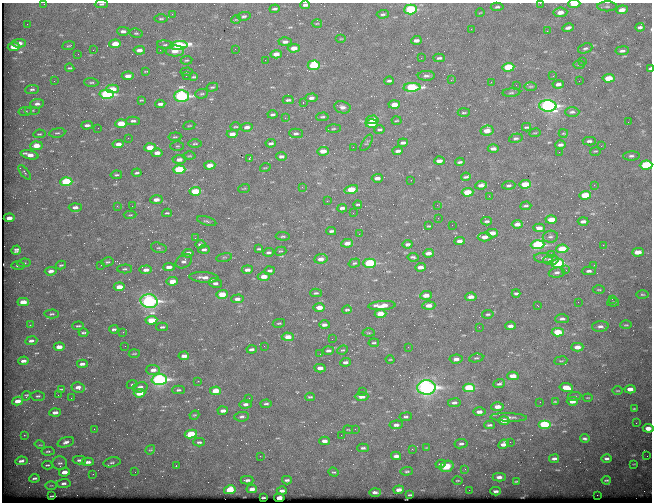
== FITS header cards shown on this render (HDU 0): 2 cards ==
NAXIS1  =                  650 / Width of table row in bytes
NAXIS2  =                  500 / Number of rows in table

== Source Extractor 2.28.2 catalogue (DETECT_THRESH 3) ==
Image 650 x 500 px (HDU 0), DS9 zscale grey, 1 PNG px = 1 image px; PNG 654 x 504 px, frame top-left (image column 1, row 500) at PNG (2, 3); each listed source drawn as its Kron ellipse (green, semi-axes under 4 px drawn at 4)
Background 658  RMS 3.5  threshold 10.4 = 3 sigma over >= 5 px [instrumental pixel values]
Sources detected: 413; all 413 listed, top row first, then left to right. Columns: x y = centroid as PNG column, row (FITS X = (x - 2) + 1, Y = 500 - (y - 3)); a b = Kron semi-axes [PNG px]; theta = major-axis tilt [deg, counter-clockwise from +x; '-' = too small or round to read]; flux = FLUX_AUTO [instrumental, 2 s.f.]
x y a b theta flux
540 3 3 2 - 450
44 4 2 2 - 92
101 4 6 4 3 400
574 4 6 3 3 2800
305 5 5 3 - 620
607 6 10 5 0 560
497 7 6 4 3 450
275 9 5 3 - 420
411 9 6 5 - 21000
622 10 6 4 6 1600
560 12 7 5 7 1800
480 13 4 2 - 160
172 14 2 2 - 580
383 14 6 3 3 380
244 16 6 4 13 410
161 19 7 2 0 270
236 20 5 3 - 200
317 23 5 3 - 210
27 24 2 2 - 140
640 27 4 3 - 500
568 28 6 3 15 700
471 29 3 3 - 230
123 31 6 4 -1 730
547 31 3 2 - 200
136 33 7 4 -8 360
341 39 5 3 - 220
416 40 5 3 - 920
285 42 6 4 2 830
19 43 7 4 3 1300
115 44 6 4 4 4200
165 45 8 4 -5 510
68 46 6 4 7 300
179 46 8 4 6 29000
14 47 6 4 4 4000
294 48 6 4 5 2000
585 48 7 4 20 480
235 49 2 2 - 86
93 50 2 2 - 590
139 50 6 4 6 1100
160 50 2 2 - 730
175 51 9 5 1 2000
622 51 7 4 7 660
78 54 2 2 - 110
276 54 5 4 - 1700
421 58 2 2 - 110
439 58 5 3 - 450
187 60 6 3 7 280
265 60 2 2 - 200
582 61 2 2 - 130
314 65 6 5 - 14000
579 65 5 3 - 210
508 67 6 4 4 8900
70 68 4 3 - 280
650 69 4 3 - 790
146 71 4 2 - 200
187 72 6 2 5 180
128 76 6 4 5 1400
186 76 2 2 - 220
426 76 8 5 0 660
553 76 3 2 - 200
194 77 4 2 - 270
609 78 6 4 5 3800
451 80 2 2 - 960
54 81 2 2 - 130
389 81 4 3 - 460
579 81 2 2 - 170
91 82 7 3 -3 330
491 82 3 3 - 130
558 84 5 3 - 760
516 85 2 2 - 330
531 86 6 3 0 250
212 87 6 3 14 310
412 87 8 4 3 17000
32 89 7 4 7 470
112 89 6 4 0 3100
511 93 9 3 5 360
107 94 7 4 1 27000
202 94 6 4 4 360
181 96 7 5 1 40000
311 98 6 4 5 860
141 100 3 2 - 210
288 100 5 3 - 500
303 103 3 2 - 600
37 104 7 4 5 790
160 104 5 3 - 700
394 104 6 4 4 2400
548 106 8 6 -3 59000
342 107 8 6 -11 1000
32 110 8 3 0 340
25 111 7 3 9 280
464 112 6 2 4 250
572 112 7 4 2 530
272 114 5 3 - 460
322 117 6 3 3 340
285 118 3 2 - 400
372 120 6 4 3 4700
133 121 7 3 1 630
396 121 5 2 - 220
628 122 2 2 - 310
121 123 6 4 3 4100
372 123 6 4 4 4700
87 125 6 3 1 710
189 125 6 3 9 220
236 127 5 3 - 260
247 127 6 4 8 900
526 127 4 2 - 330
98 128 2 2 - 140
333 129 7 3 2 310
380 130 5 3 - 360
487 131 7 5 9 2000
57 133 8 5 8 460
296 133 7 4 -1 510
535 133 5 3 - 200
563 133 5 3 - 240
39 134 6 4 8 270
232 134 5 4 - 1800
175 137 6 3 7 250
128 138 2 2 - 100
516 138 7 4 14 460
589 141 7 3 -2 570
271 143 5 3 - 550
367 143 9 4 58 360
403 143 5 3 - 660
118 144 6 3 5 1300
195 144 7 2 1 300
560 145 5 3 - 710
36 146 6 4 4 2800
177 146 6 5 - 370
601 146 3 2 - 140
150 147 5 4 - 3800
353 147 2 2 - 290
493 149 5 3 - 810
323 151 6 4 5 2300
398 151 5 3 - 700
595 151 5 3 - 230
559 152 2 2 - 500
157 153 5 3 - 1300
29 155 9 4 -14 1900
189 156 6 3 1 240
281 156 5 3 - 690
631 156 8 4 3 630
249 159 3 2 - 4100
179 160 7 4 3 1400
439 161 5 3 - 1100
460 162 5 3 - 410
210 165 5 3 - 2500
646 165 6 4 3 17000
265 168 5 3 - 190
179 169 6 4 2 14000
25 173 8 3 -51 320
137 173 5 3 - 410
116 175 6 3 9 380
466 177 5 2 - 430
377 178 5 3 - 1000
411 180 2 2 - 96
66 182 6 4 3 13000
525 184 6 4 4 5100
481 185 6 3 9 1000
509 185 6 4 6 470
594 185 4 3 - 260
302 187 3 3 - 130
244 189 6 3 20 240
351 190 7 4 13 5000
195 191 6 4 3 6500
467 192 6 4 4 4800
585 195 6 4 3 6400
489 196 2 2 - 180
156 200 6 4 3 1400
327 201 3 2 - 320
358 204 4 2 - 280
437 205 2 2 - 350
117 206 3 3 - 140
132 206 2 2 - 210
526 206 5 3 - 390
75 207 6 4 3 1000
342 208 5 3 - 680
167 213 5 3 - 260
353 213 2 2 - 240
130 215 6 3 1 260
9 218 5 3 - 1500
438 218 2 2 - 170
551 220 6 4 2 2700
207 221 10 3 -16 400
487 221 5 3 - 430
583 221 5 3 - 950
517 224 5 3 - 1100
452 225 2 2 - 150
429 226 3 2 - 190
539 228 6 4 -4 1500
331 231 5 3 - 480
492 233 5 4 - 1700
359 234 2 2 - 110
283 236 7 4 -2 390
484 237 7 4 2 1400
550 237 7 6 - 560
195 238 3 2 - 340
460 241 5 3 - 940
347 243 6 4 7 1700
200 244 5 3 - 440
408 244 5 3 - 530
538 245 7 4 4 25000
603 245 2 2 - 1100
159 248 8 5 -16 450
204 249 5 4 - 580
259 249 4 2 - 310
562 249 6 4 4 6600
16 250 5 4 - 550
280 251 6 4 16 280
268 252 5 3 - 490
638 252 6 4 2 2500
188 253 5 4 - 920
428 253 5 3 - 1200
551 254 2 2 - 1400
224 257 8 3 13 300
413 257 5 3 - 430
543 258 9 5 -4 730
321 259 7 4 6 1300
551 260 7 5 1 1200
184 261 9 6 35 720
107 262 6 4 14 400
24 263 7 4 7 330
354 263 6 4 17 360
370 263 6 4 1 20000
558 263 6 4 2 15000
61 265 5 3 - 320
101 265 3 2 - 250
594 265 3 3 - 270
18 266 7 3 0 400
169 267 6 4 4 1300
420 267 5 3 - 1300
125 269 7 4 1 400
146 270 6 4 4 1200
247 270 5 3 - 1100
566 270 3 3 - 110
51 271 6 4 6 1000
270 271 5 3 - 460
589 271 7 4 1 650
557 273 8 5 6 640
264 276 6 4 3 2100
204 277 14 5 -3 1700
172 281 6 4 10 2300
215 283 7 5 -15 890
119 287 5 3 - 2400
599 290 6 3 -1 230
316 293 6 3 3 350
516 293 4 3 - 390
222 294 5 4 - 3800
642 294 6 3 -1 270
426 295 6 4 6 1800
471 297 5 3 - 1300
237 299 6 4 3 980
612 299 2 2 - 150
149 301 8 7 - 53000
23 302 5 4 - 3100
578 302 2 2 - 88
613 302 6 4 6 260
429 305 6 4 3 1500
382 306 13 4 4 2900
538 306 3 2 - 520
319 307 6 4 0 2400
347 310 4 2 - 340
52 314 7 4 2 390
380 314 6 4 2 4700
488 314 6 3 9 370
562 319 7 4 1 640
151 320 6 4 6 4600
279 323 6 3 12 240
30 325 3 2 - 220
324 325 5 3 - 860
626 325 6 2 1 220
78 326 6 3 2 340
510 326 5 3 - 890
600 326 8 5 4 750
162 327 6 3 2 480
479 327 2 2 - 110
114 329 4 3 - 420
123 332 3 2 - 480
558 332 6 4 2 5300
83 333 5 3 - 330
369 333 6 3 -1 260
288 337 6 4 -1 2100
332 339 2 2 - 430
31 341 6 4 8 690
374 343 5 3 - 310
125 346 2 2 - 110
264 346 2 2 - 110
59 347 5 3 - 1900
408 347 2 2 - 130
577 347 6 4 2 1600
252 349 5 3 - 600
343 350 5 3 - 290
328 351 5 3 - 590
134 354 5 2 - 220
320 354 2 2 - 170
184 356 5 4 - 1100
476 358 7 4 9 380
390 359 4 3 - 200
456 359 6 4 5 1200
23 361 5 3 - 1000
561 361 6 3 7 250
345 362 5 3 - 650
82 364 5 3 - 820
320 368 5 3 - 1100
153 370 7 5 -1 1400
513 376 6 4 1 2200
159 379 8 5 2 46000
198 381 3 3 - 200
499 384 6 3 19 460
132 385 5 3 - 490
78 387 6 5 - 1200
140 387 7 5 13 1000
426 387 9 7 -1 78000
566 387 6 4 -8 3700
469 388 6 4 1 13000
62 389 4 2 - 220
630 389 5 3 - 1500
178 390 6 4 2 430
216 391 5 4 - 3600
362 391 2 2 - 100
618 391 5 2 - 190
140 393 6 4 6 3900
58 395 2 2 - 390
26 396 5 3 - 350
38 396 7 4 2 410
362 396 7 4 2 1600
575 396 7 4 7 380
310 397 4 3 - 330
71 398 2 2 - 110
249 398 2 2 - 180
588 398 5 2 - 180
18 401 5 3 - 1500
572 401 5 3 - 1600
540 402 2 2 - 100
555 402 4 2 - 240
454 403 6 4 7 730
245 404 6 4 2 850
266 404 5 4 - 460
497 407 6 4 1 1700
634 409 4 2 - 220
223 411 5 3 - 1200
55 412 5 3 - 990
479 412 6 4 -1 1200
194 415 5 3 - 250
242 417 7 4 7 590
406 417 6 4 8 470
509 417 18 4 -2 940
504 420 5 4 - 2200
636 423 3 2 - 170
544 424 6 4 0 17000
396 425 6 4 6 810
489 425 5 3 - 410
648 428 5 4 - 1500
94 429 2 2 - 110
355 429 3 3 - 150
348 430 5 2 - 190
191 434 6 4 9 7000
24 435 3 3 - 170
341 435 2 2 - 150
585 438 5 3 - 420
324 441 5 3 - 1300
66 442 8 5 18 790
199 442 6 3 0 400
510 442 2 2 - 350
461 444 6 4 10 560
504 444 5 4 - 1200
40 445 5 3 - 220
363 448 6 3 1 520
427 448 4 2 - 170
412 449 3 3 - 200
150 450 5 4 - 280
48 451 6 3 5 360
260 456 2 2 - 1400
396 456 5 3 - 830
647 456 2 2 - 100
554 459 5 3 - 610
607 459 5 3 - 580
79 460 7 4 1 570
21 461 6 3 9 780
88 462 6 4 3 820
112 462 8 5 12 510
60 463 7 7 - 590
441 464 5 2 - 380
634 464 3 2 - 170
47 465 5 3 - 270
176 466 3 2 - 250
447 466 7 5 17 4400
465 469 4 4 - 220
407 471 6 4 3 330
64 472 5 3 - 1700
135 472 2 2 - 130
334 472 5 3 - 280
93 474 3 2 - 330
499 477 6 4 0 980
34 478 5 3 - 460
247 480 6 3 0 680
287 480 5 3 - 460
458 480 5 2 - 210
606 480 4 2 - 320
517 481 4 2 - 250
64 483 7 4 7 590
51 485 6 3 1 250
252 489 5 3 - 1100
230 490 6 4 13 6000
399 490 5 3 - 1100
469 490 2 2 - 100
282 491 5 3 - 730
496 491 5 3 - 610
375 492 6 3 0 690
410 495 4 2 - 210
597 495 2 2 - 1900
52 496 4 2 - 230
263 498 4 2 - 330
279 498 5 3 - 2300
At the frame edge (FLAGS 8, measured only in part): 10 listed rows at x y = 540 3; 44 4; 101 4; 574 4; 305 5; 411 9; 640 27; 650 69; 646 165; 648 428